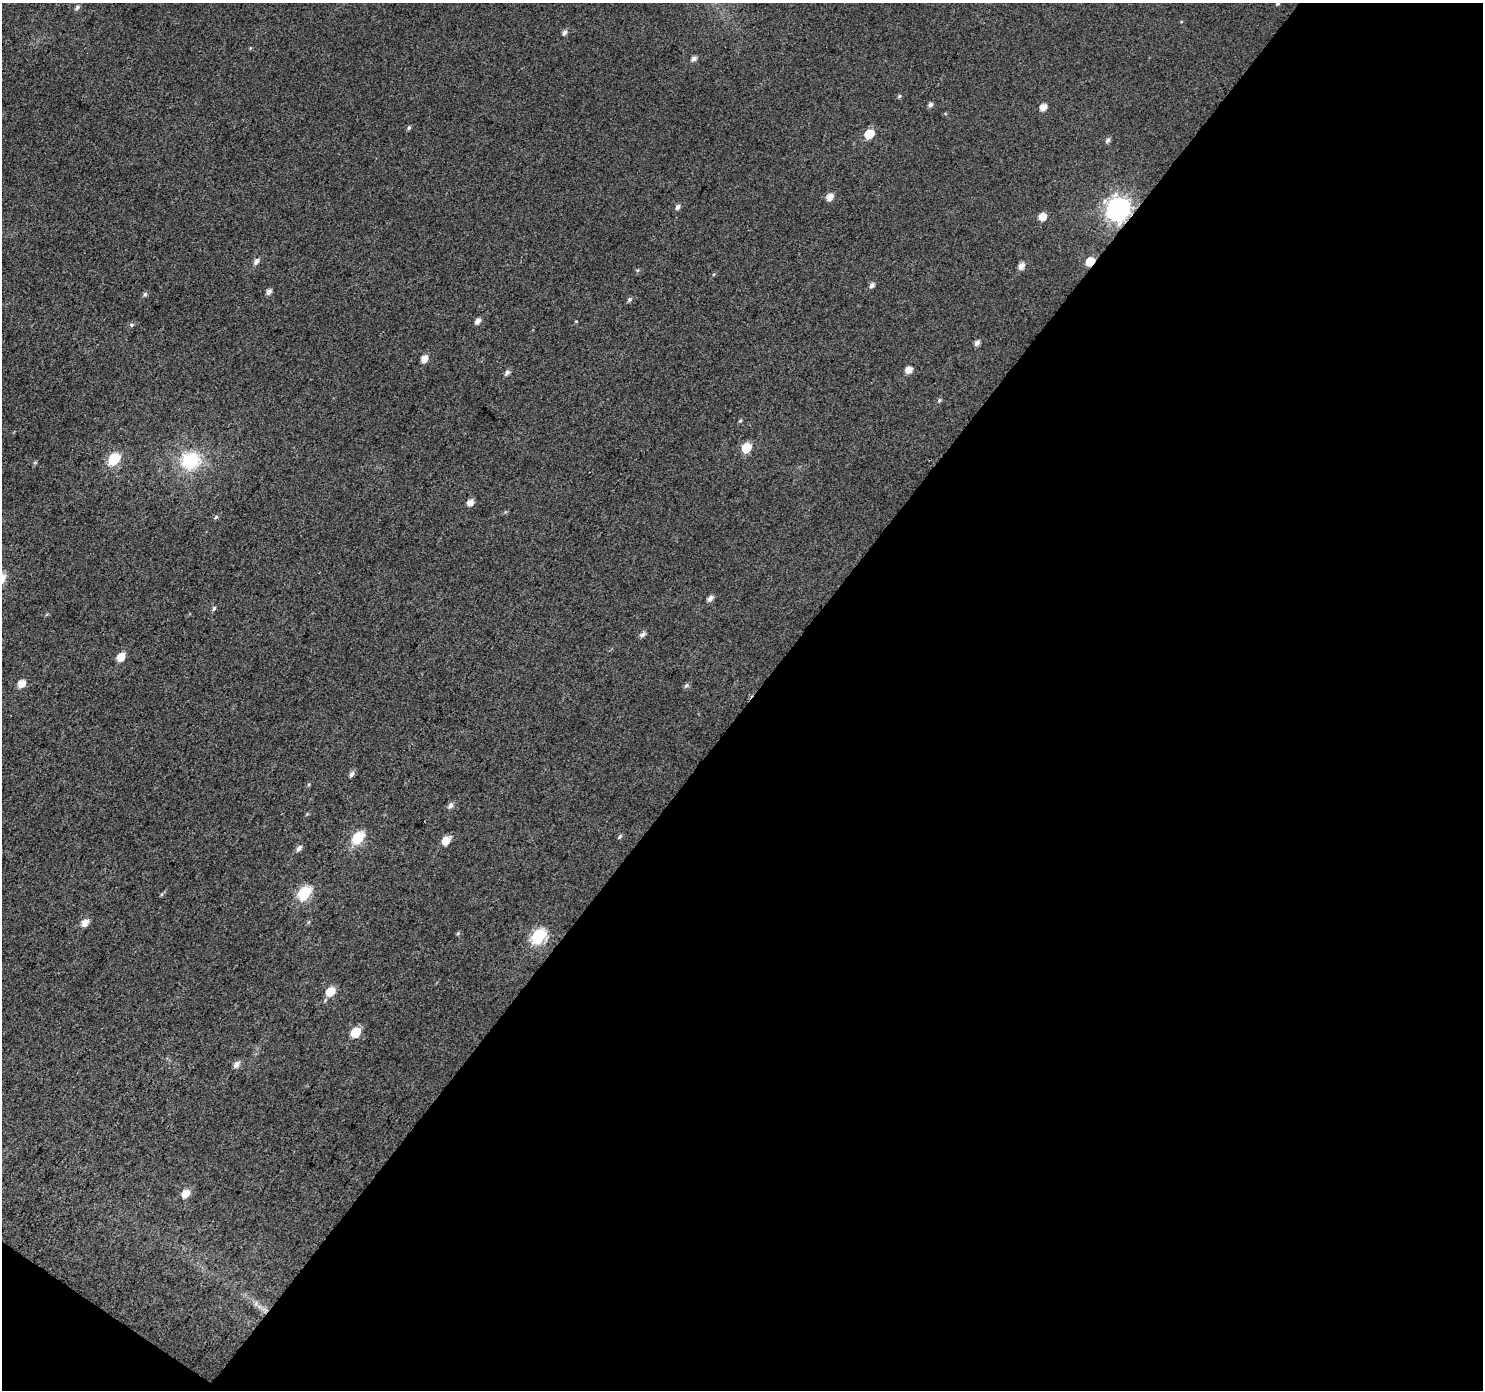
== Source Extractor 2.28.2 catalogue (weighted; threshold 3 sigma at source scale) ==
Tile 4 of 2 x 2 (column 2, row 2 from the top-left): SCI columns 1485-2965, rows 116-1503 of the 2966 x 2987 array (HDU 1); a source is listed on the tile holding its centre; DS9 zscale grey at full resolution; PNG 1485 x 1392 px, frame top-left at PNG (2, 3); no overlay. Shown black and unused: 50% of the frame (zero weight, under 3 of 4 exposures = <1% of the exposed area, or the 3 px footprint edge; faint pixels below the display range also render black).
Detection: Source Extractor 2.28.2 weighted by HDU 2 'WHT'; one run over the whole footprint, this tile lists its part. Background 0.0187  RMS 0.011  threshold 0.0508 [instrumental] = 3 sigma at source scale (4.5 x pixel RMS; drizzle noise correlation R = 1.50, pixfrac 1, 0.0396/0.0396 arcsec/px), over >= 5 px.
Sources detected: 55; all 55 listed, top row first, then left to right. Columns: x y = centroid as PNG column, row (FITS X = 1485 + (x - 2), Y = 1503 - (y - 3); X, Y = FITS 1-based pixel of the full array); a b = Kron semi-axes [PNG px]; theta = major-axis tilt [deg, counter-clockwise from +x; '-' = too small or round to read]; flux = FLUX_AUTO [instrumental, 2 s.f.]
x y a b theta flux
1278 4 5 4 - 1.5
77 7 7 5 50 3.2
564 33 6 5 - 4
694 58 6 5 - 4.8
899 96 5 4 - 1.6
930 105 5 5 - 3.3
1043 107 6 5 - 8.5
409 128 5 5 - 2.1
869 134 7 6 - 27
1108 140 6 5 - 3.2
830 197 7 6 - 9.2
677 207 6 5 - 3.4
1118 209 10 9 - 670
1042 217 6 6 - 12
256 261 7 5 50 5.3
1090 261 6 5 - 20
1021 266 7 6 - 6.8
638 270 6 3 70 1.3
872 285 6 5 - 3.9
269 292 6 5 - 5
145 294 6 5 - 2.1
630 299 6 5 - 2.4
477 321 7 5 51 5.7
132 325 6 5 - 1.9
977 343 6 5 - 4.8
424 358 6 5 - 10
909 370 6 5 - 9.4
507 372 6 5 - 3.8
939 400 6 4 47 1.8
740 421 5 4 - 1.3
746 448 7 6 - 31
114 459 7 6 - 80
190 461 27 23 12 55
35 463 5 3 - 1.2
470 502 7 6 - 7.3
216 517 6 4 45 1.6
710 598 6 5 - 5.5
214 608 6 5 - 2.1
643 634 7 5 45 3.7
121 657 7 5 54 16
21 683 7 6 - 12
686 685 7 5 39 2.6
352 774 8 5 55 3.4
450 805 8 6 44 4.3
620 836 6 4 58 1.8
358 837 7 6 - 71
446 840 7 6 - 15
299 848 7 5 53 4.1
304 893 7 6 - 110
85 923 8 6 45 8.9
539 936 8 6 48 140
330 991 8 6 44 20
356 1032 7 6 - 28
237 1064 8 6 49 6
185 1194 8 6 52 12
Overlapping masked pixels (flux is a lower limit): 2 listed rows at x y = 1118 209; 1090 261